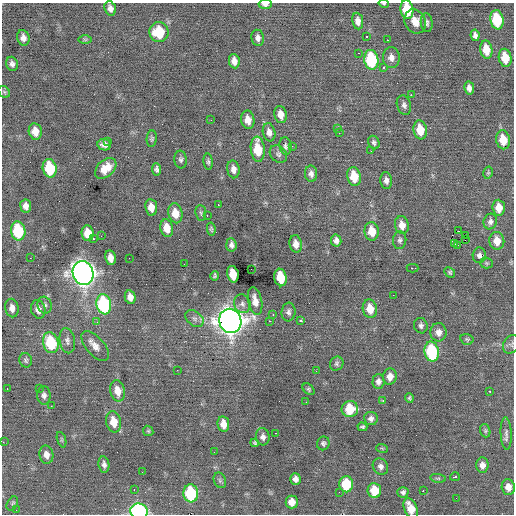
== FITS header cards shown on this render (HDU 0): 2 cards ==
NAXIS1  =                  512 / Axis length
NAXIS2  =                  512 / Axis length

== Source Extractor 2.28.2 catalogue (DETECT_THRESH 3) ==
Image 512 x 512 px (HDU 0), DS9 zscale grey, 1 PNG px = 1 image px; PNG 516 x 516 px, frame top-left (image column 1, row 512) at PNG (2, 3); each listed source drawn as its Kron ellipse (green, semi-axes under 4 px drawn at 4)
Background -0.029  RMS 0.93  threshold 2.8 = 3 sigma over >= 5 px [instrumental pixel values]
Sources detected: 173; all 173 listed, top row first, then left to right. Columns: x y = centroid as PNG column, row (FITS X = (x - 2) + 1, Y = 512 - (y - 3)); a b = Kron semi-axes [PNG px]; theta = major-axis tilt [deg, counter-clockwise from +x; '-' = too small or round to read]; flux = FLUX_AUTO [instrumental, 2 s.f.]
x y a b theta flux
265 4 6 4 -5 330
384 4 5 4 - 78
110 8 7 5 -72 290
407 9 9 6 -81 2000
497 20 9 6 -80 3000
358 21 8 5 -82 360
415 21 12 10 -62 660
427 23 9 6 -84 180
159 32 10 9 - 2000
475 35 6 4 -80 190
367 37 3 3 - 310
23 38 8 6 -72 330
258 38 8 6 -82 240
85 39 7 4 0 91
387 40 2 2 - 260
486 50 9 6 -80 980
358 53 2 2 - 360
391 57 10 8 -87 370
505 58 9 6 -80 1200
371 60 10 7 -82 4500
234 61 7 5 -79 380
12 64 7 5 -71 220
384 67 3 2 - 260
469 88 6 5 - 280
4 92 6 5 - 97
411 95 2 2 - 700
404 105 10 7 -74 230
281 115 9 6 -77 520
211 120 2 2 - 55
248 120 9 6 -81 540
338 129 3 2 - 240
420 130 9 6 -80 1200
35 131 8 6 -80 610
269 132 9 6 -78 330
339 133 2 2 - 190
152 139 8 5 84 120
503 140 9 7 -78 1100
108 141 3 2 - 79
374 142 7 5 -66 160
104 145 7 5 -8 260
286 146 9 6 -82 140
292 146 3 3 - 51
258 149 13 7 -84 1700
371 151 3 2 - 86
278 154 10 7 -48 200
181 160 9 6 -84 170
208 162 8 4 -85 120
50 168 9 7 -79 2900
106 168 12 8 42 900
157 169 6 4 -84 150
233 169 9 6 -81 320
488 173 6 4 78 87
311 174 8 6 -82 260
354 176 9 6 -79 1400
386 180 8 6 -84 260
218 205 2 2 - 230
26 206 6 5 - 320
151 207 8 6 -83 560
499 208 8 6 -86 720
175 213 10 7 -77 810
201 213 8 5 -83 110
207 215 3 2 - 300
490 222 8 6 72 210
402 225 9 7 -78 550
167 228 9 6 -78 800
211 229 6 4 -81 92
18 231 9 7 -81 3400
372 231 9 7 -82 950
458 231 3 2 - 58
88 233 8 6 -84 1000
465 235 3 2 - 73
101 236 2 2 - 28
93 239 3 2 - 330
336 240 6 5 - 240
400 240 9 6 84 180
465 240 2 2 - 40
497 241 9 7 -84 720
296 244 9 6 -81 440
455 244 3 2 - 110
231 245 7 5 -83 200
458 245 3 2 - 160
479 255 8 6 85 220
30 258 2 2 - 90
110 258 7 5 -79 490
129 258 2 2 - 95
486 263 6 5 - 96
184 264 2 2 - 95
412 268 6 2 0 520
251 269 2 2 - 52
450 272 6 4 -46 97
83 273 12 10 -71 50000
233 274 8 5 -78 1400
215 276 5 3 - 99
280 277 9 6 -80 1600
393 295 2 2 - 170
130 297 7 5 -77 340
255 301 14 7 -77 520
104 304 10 7 -80 6600
242 304 9 8 - 240
45 305 8 7 - 190
12 308 9 6 -78 350
38 309 9 7 -76 400
370 309 9 7 -78 920
288 312 9 7 83 210
273 314 3 2 - 150
194 319 10 7 -38 270
230 321 12 11 - 68000
269 321 2 2 - 290
301 321 3 3 - 200
97 322 4 4 - 52
421 326 8 7 - 190
438 332 9 8 - 370
467 339 6 5 - 95
67 341 13 7 -79 270
51 343 11 7 -73 3500
511 344 10 7 55 190
95 346 18 9 -49 520
432 352 10 7 -80 4500
26 360 7 6 - 130
337 364 7 6 - 150
177 370 2 2 - 36
316 371 3 2 - 52
390 376 8 7 - 480
378 381 7 6 - 240
7 389 2 2 - 120
39 389 2 2 - 65
309 389 7 5 -43 100
118 391 11 7 -79 660
490 391 3 2 - 290
44 395 9 6 -89 240
409 398 5 4 - 100
383 401 3 2 - 470
306 402 2 2 - 180
51 406 2 2 - 92
350 409 8 8 - 1600
371 418 7 6 - 230
114 422 11 7 -78 930
223 424 8 6 -81 540
362 427 5 4 - 110
148 431 5 4 - 88
485 431 7 5 -71 100
276 433 3 2 - 290
506 434 16 5 -87 270
263 437 8 7 - 240
62 440 8 3 -72 90
3 442 2 2 - 180
255 443 4 3 - 99
323 443 7 6 - 150
382 448 6 3 -19 59
214 452 3 2 - 53
46 455 9 7 -80 370
104 464 8 5 -81 220
482 465 7 6 - 340
380 466 8 7 - 250
142 472 2 2 - 33
455 477 5 3 - 260
438 478 8 4 -8 89
295 479 6 5 - 250
220 480 8 6 -70 130
346 484 8 7 - 2700
508 487 8 6 -86 470
134 489 3 2 - 110
374 490 7 6 - 1300
423 491 2 2 - 430
339 492 2 2 - 58
403 492 5 5 - 160
191 493 9 7 -85 4400
456 498 3 2 - 51
292 502 6 6 - 560
12 503 7 5 60 140
411 508 11 6 -65 930
16 510 2 2 - 40
139 511 9 7 -14 13000
At the frame edge (FLAGS 8, measured only in part): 7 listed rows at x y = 265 4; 384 4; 407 9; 511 344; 3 442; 411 508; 139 511